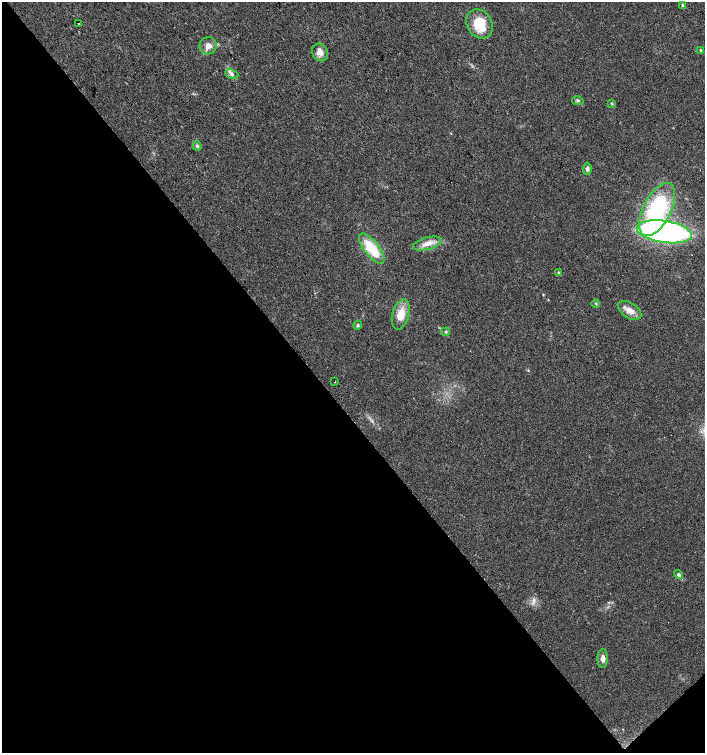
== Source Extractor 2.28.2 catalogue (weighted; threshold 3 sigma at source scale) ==
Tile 14 of 4 x 4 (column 2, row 4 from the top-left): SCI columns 1553-2958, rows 6-1507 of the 5979 x 6015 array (HDU 1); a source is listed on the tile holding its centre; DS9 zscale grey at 2 x 2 block average (1 PNG px = mean of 2 x 2 image px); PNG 707 x 755 px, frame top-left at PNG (2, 2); each listed source drawn as its Kron ellipse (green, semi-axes under 4 px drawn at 4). Shown black and unused: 45% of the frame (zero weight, under 2 of 3 exposures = <1% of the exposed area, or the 3 px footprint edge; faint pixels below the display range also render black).
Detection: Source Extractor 2.28.2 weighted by HDU 2 'WHT'; one run over the whole footprint, this tile lists its part. Background 0.0447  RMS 0.0057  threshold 0.0256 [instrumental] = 3 sigma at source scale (4.5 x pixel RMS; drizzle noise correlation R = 1.50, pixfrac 1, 0.0396/0.0396 arcsec/px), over >= 5 px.
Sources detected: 25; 1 cosmic-ray / hot-pixel residue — neither listed nor drawn; the other 24 listed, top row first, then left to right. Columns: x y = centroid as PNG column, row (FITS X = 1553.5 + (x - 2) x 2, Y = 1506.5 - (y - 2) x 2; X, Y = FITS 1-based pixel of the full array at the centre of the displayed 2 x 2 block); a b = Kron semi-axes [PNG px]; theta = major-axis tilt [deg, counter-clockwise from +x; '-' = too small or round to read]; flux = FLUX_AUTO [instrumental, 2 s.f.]
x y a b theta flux
683 5 4 3 - 2.7
79 23 2 2 - 0.68
479 24 15 12 -55 37
208 46 9 8 - 8.9
701 51 3 2 - 2.9
320 52 9 7 -57 8.1
232 74 7 4 -22 3.8
578 101 6 3 -10 2
611 103 3 2 - 1.1
197 146 4 4 - 2.8
587 169 6 4 87 4.2
657 210 29 14 63 140
664 232 28 11 -9 410
427 243 15 6 15 12
372 249 18 7 -51 48
558 273 4 3 - 1.4
596 303 4 3 - 1.2
630 310 13 7 -32 12
401 314 15 8 73 21
358 325 5 4 - 2
446 332 4 4 - 2
335 382 2 2 - 0.54
679 575 5 4 - 3.2
603 658 9 5 87 5.7
Diffuse or blended objects may show on this block-average render without a row.